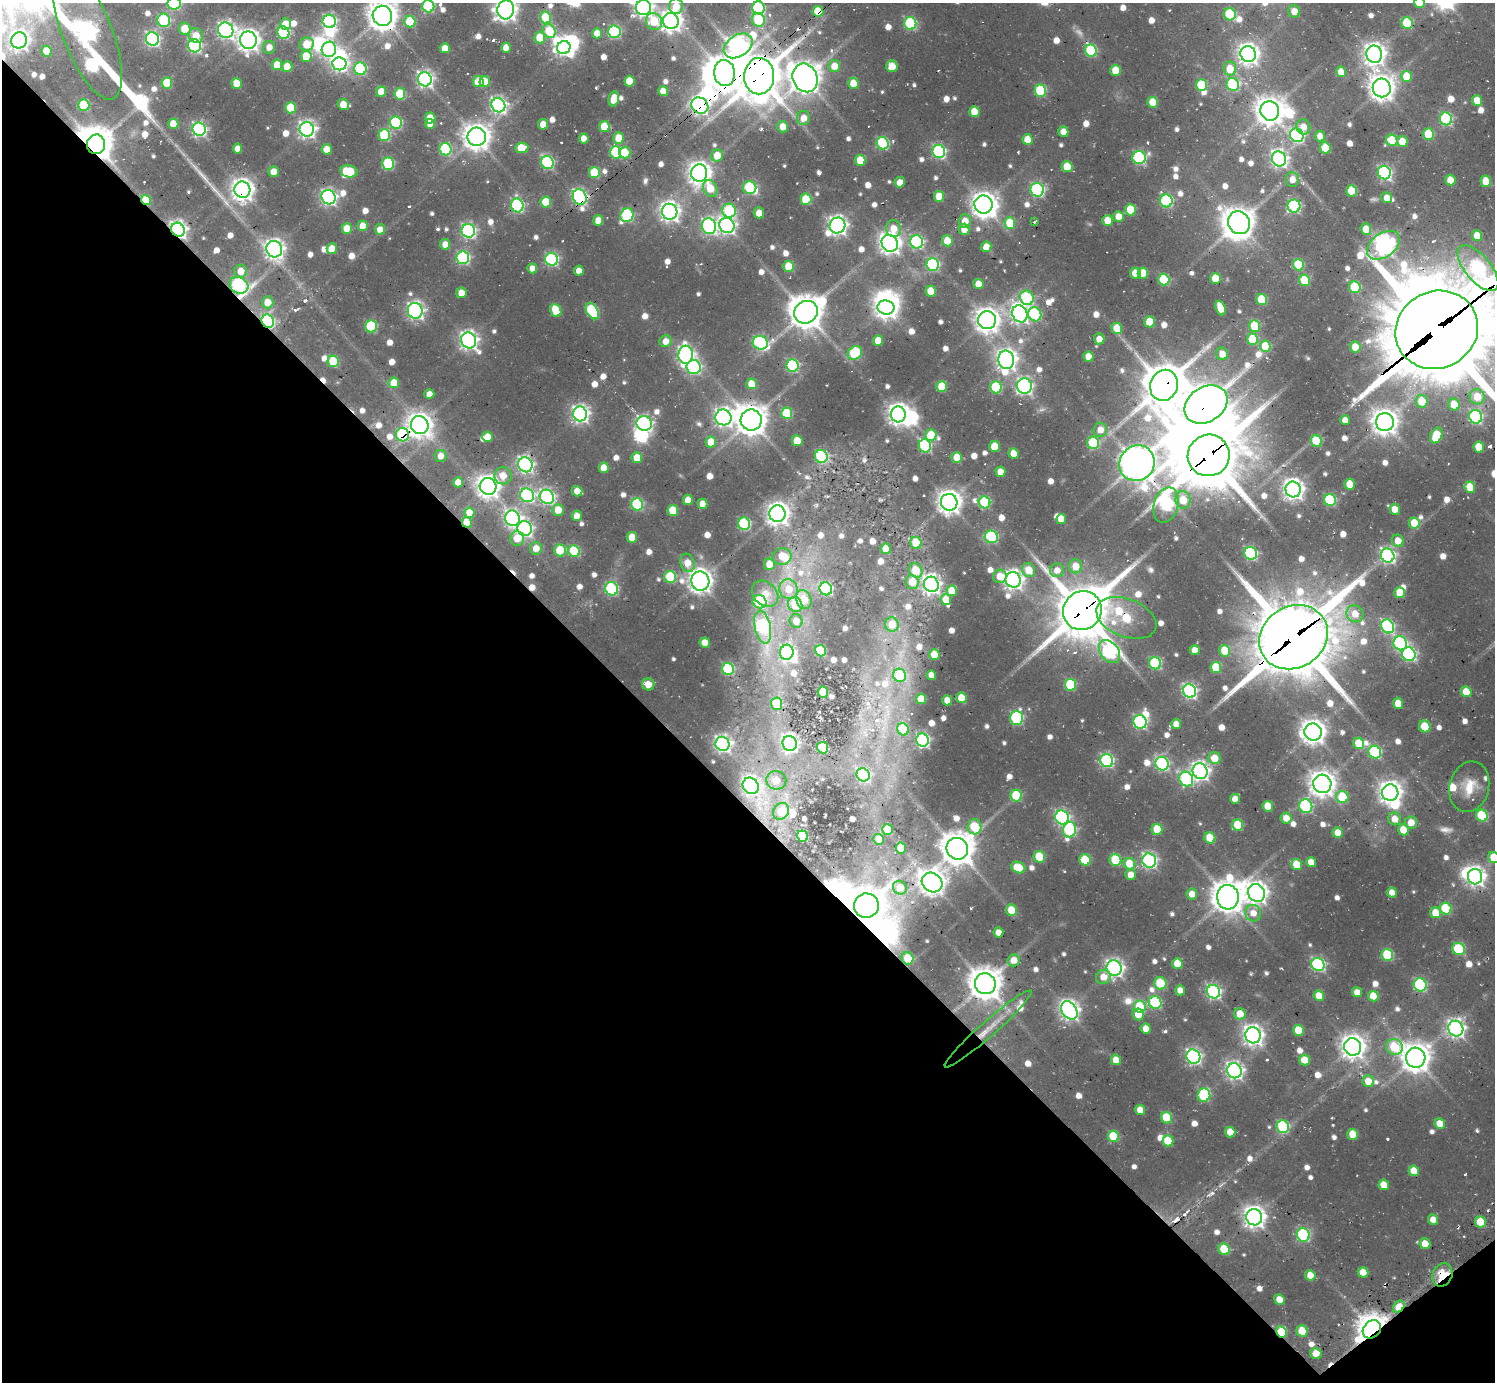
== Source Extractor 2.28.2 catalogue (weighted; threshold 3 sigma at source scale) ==
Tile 14 of 4 x 4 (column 2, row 4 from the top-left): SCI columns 1668-3160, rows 426-1805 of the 6147 x 6133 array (HDU 1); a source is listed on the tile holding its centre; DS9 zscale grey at full resolution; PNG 1497 x 1384 px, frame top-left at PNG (2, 3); each listed source drawn as its Kron ellipse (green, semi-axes under 4 px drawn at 4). Shown black and unused: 43% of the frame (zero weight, under 2 of 3 exposures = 7% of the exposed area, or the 3 px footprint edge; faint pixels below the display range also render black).
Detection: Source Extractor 2.28.2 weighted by HDU 2 'WHT'; one run over the whole footprint, this tile lists its part. Background 0.0994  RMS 0.011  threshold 0.0476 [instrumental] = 3 sigma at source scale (4.5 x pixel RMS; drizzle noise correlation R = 1.50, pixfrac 1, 0.05/0.05 arcsec/px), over >= 5 px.
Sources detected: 851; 7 too faint to see at this stretch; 32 inside a brighter object's white glare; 9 cosmic-ray / hot-pixel residue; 1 long thin detection or spike segment (spike, bleed or trail) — neither listed nor drawn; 9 inside a brighter listed object's ellipse — not listed separately; of the other 793, all 500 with FLUX_AUTO >= 10.8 (the completeness limit of this list) listed and drawn (293 fainter detections not listed), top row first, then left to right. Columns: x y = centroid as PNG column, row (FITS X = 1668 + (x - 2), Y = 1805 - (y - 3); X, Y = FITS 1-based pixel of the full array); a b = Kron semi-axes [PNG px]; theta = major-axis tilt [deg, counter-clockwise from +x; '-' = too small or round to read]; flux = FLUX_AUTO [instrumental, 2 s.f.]
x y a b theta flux
174 3 6 6 - 130
1419 3 5 5 - 27
428 6 6 6 - 100
676 6 8 7 - 17
643 8 7 7 - 490
759 8 6 6 - 130
506 10 9 8 - 800
818 11 5 5 - 38
1294 11 6 6 - 12
1230 14 6 6 - 77
382 16 10 9 - 1400
545 17 6 5 - 46
164 20 7 6 - 79
758 20 7 6 - 51
329 21 6 6 - 210
410 21 6 5 - 52
654 21 8 8 - 31
671 21 8 7 - 760
910 23 6 6 - 120
1407 23 6 5 - 58
286 24 6 5 - 21
185 29 6 6 - 25
226 30 8 7 - 340
87 31 73 25 -69 910
549 31 7 6 - 47
614 32 6 6 - 130
283 33 6 6 - 120
597 33 5 5 - 15
196 36 7 7 - 17
540 38 6 5 - 28
152 39 7 6 - 250
19 40 8 7 - 560
248 40 9 8 - 850
307 44 7 6 - 28
194 46 7 6 - 200
738 46 16 10 33 480
269 47 6 6 - 11
445 48 5 5 - 16
506 48 5 5 - 16
564 48 7 6 - 300
329 49 7 7 - 230
46 51 5 5 - 26
1091 51 6 6 - 98
1248 54 8 7 - 690
1374 54 9 8 - 840
306 56 5 5 - 29
339 64 7 6 - 320
277 65 5 5 - 23
834 66 6 6 - 17
892 66 6 5 - 22
287 67 5 5 - 20
360 69 6 6 - 130
1230 69 7 6 - 20
1115 70 5 5 - 25
1341 72 5 5 - 18
725 73 13 10 -86 2000
759 76 18 15 88 3500
1407 76 5 5 - 33
805 78 15 12 -67 1700
425 79 7 7 - 360
629 81 5 5 - 30
478 82 5 5 - 30
485 82 5 5 - 25
167 83 5 5 - 47
236 83 5 5 - 20
853 83 5 5 - 18
1233 84 6 6 - 100
1201 85 6 5 - 51
1382 88 9 9 - 1200
663 91 5 5 - 13
1040 91 6 6 - 84
381 92 5 5 - 22
400 94 5 5 - 52
614 99 8 5 77 20
1477 100 5 5 - 19
1153 102 5 5 - 28
343 104 6 5 - 19
84 105 6 5 - 65
498 105 7 6 - 340
700 106 9 7 -37 400
291 108 5 5 - 40
1270 111 9 9 - 1400
974 112 5 5 - 23
430 118 5 5 - 22
803 118 7 6 - 14
1446 119 6 6 - 140
396 123 6 6 - 120
173 124 5 5 - 25
430 124 5 5 - 14
543 124 5 5 - 16
604 126 5 5 - 31
783 127 6 5 - 15
1303 127 7 7 - 14
199 129 7 6 - 260
307 129 7 7 - 430
1063 132 5 5 - 12
1428 134 6 5 - 47
384 135 6 5 - 93
1297 135 7 6 - 210
1320 136 5 5 - 11
477 137 9 9 - 1200
584 138 5 4 - 13
618 138 6 5 - 21
1027 139 5 5 - 23
1392 140 6 5 - 50
1402 141 5 5 - 20
883 143 6 6 - 120
96 144 10 9 - 1600
522 148 7 5 5 36
1325 148 6 5 - 35
237 149 5 4 - 12
327 149 5 5 - 19
446 149 6 6 - 98
939 151 7 6 - 180
615 152 6 5 - 87
625 153 6 5 - 36
717 155 6 5 - 23
1139 158 6 6 - 150
1279 159 7 7 - 410
860 160 5 5 - 31
547 162 7 6 - 150
388 164 6 6 - 94
1067 167 5 5 - 27
349 171 9 6 -12 46
274 172 5 5 - 13
594 173 5 5 - 52
699 173 8 8 - 910
1384 173 7 6 - 200
1292 179 7 6 - 11
1450 180 5 5 - 17
1486 181 5 5 - 27
900 182 5 5 - 15
710 188 9 6 -62 24
750 188 6 6 - 87
242 190 8 8 - 870
1037 190 7 6 - 190
1352 191 5 5 - 49
939 196 5 5 - 23
329 197 7 6 - 320
580 197 8 6 -65 290
1387 198 5 5 - 11
806 199 6 5 - 57
146 200 5 4 - 32
1166 201 6 6 - 130
546 202 5 5 - 40
517 205 7 6 - 160
983 205 9 9 - 1100
1294 206 6 6 - 140
1130 210 6 5 - 45
729 211 7 7 - 83
670 212 8 7 - 600
759 213 5 5 - 13
627 215 7 6 - 130
1118 216 5 5 - 15
598 220 5 5 - 14
1107 220 5 5 - 20
965 221 7 6 - 14
1034 222 3 3 - 29
1010 223 5 5 - 35
1239 223 12 10 -57 1500
727 225 8 7 - 390
837 225 8 7 - 570
363 226 5 5 - 17
709 226 8 7 - 290
347 228 5 5 - 23
380 229 5 5 - 13
893 229 8 7 - 16
964 229 6 5 - 12
1366 229 5 5 - 17
178 230 7 6 - 470
468 231 7 6 - 250
1477 236 5 5 - 17
947 241 5 5 - 23
917 242 6 6 - 160
890 243 9 7 -53 730
445 244 5 5 - 12
1384 245 18 12 35 660
986 247 5 5 - 16
274 249 8 7 - 600
332 249 5 5 - 20
463 258 6 6 - 170
552 259 6 6 - 180
933 265 6 6 - 130
1298 265 6 5 - 52
789 266 5 5 - 37
532 268 5 5 - 12
1478 268 28 12 -50 230
241 271 6 6 - 14
579 271 5 4 - 12
1135 273 5 5 - 18
1143 273 5 5 - 26
1215 278 5 5 - 31
1164 280 6 5 - 70
1304 280 6 5 - 47
978 284 5 5 - 16
239 285 10 8 -27 160
1355 287 6 5 - 68
931 291 5 5 - 22
461 293 5 5 - 17
1027 298 7 6 - 92
1262 299 6 5 - 52
267 302 6 6 - 18
886 308 8 7 - 800
1221 308 8 5 -69 26
556 310 6 5 - 39
415 311 8 7 - 350
592 311 9 5 -59 93
806 312 12 11 - 2200
1020 314 9 7 -66 500
1035 314 7 6 - 92
987 320 9 9 - 1000
268 321 7 6 - 140
1150 322 5 5 - 32
371 326 6 5 - 92
1255 326 6 5 - 56
1117 328 6 5 - 25
1437 330 42 38 27 17000
1099 339 5 5 - 12
1253 339 6 5 - 47
469 340 8 7 - 490
666 341 6 6 - 13
878 341 5 5 - 20
760 343 7 6 - 180
1265 346 5 5 - 34
1355 347 5 5 - 19
855 353 8 6 38 78
1222 354 6 6 - 15
686 355 9 7 89 370
1088 357 5 5 - 17
1006 360 9 8 - 660
333 361 6 5 - 46
793 366 6 6 - 130
694 367 7 7 - 190
394 383 5 5 - 24
751 384 5 5 - 24
1164 385 16 13 68 3500
1024 386 8 7 - 300
942 387 5 5 - 35
996 387 6 5 - 76
429 394 5 5 - 13
1477 397 8 7 - 22
1422 401 6 6 - 29
1454 404 6 5 - 25
1206 405 23 17 32 3500
787 413 6 5 - 64
580 414 7 7 - 410
898 414 8 7 - 760
723 417 8 8 - 480
1476 417 7 6 - 160
751 420 10 10 - 1700
1345 420 5 5 - 12
1385 422 9 9 - 1200
644 424 8 7 - 300
420 425 9 8 - 1000
1100 430 7 7 - 14
402 435 6 6 - 120
931 435 6 5 - 32
1436 435 8 5 67 40
488 437 5 5 - 15
797 441 5 5 - 25
1316 441 6 5 - 49
711 442 5 5 - 19
1093 443 6 6 - 68
925 446 6 6 - 130
994 446 5 5 - 26
1479 447 5 5 - 29
1013 453 5 5 - 17
1209 455 21 20 - 6600
441 456 6 6 - 11
821 456 6 6 - 120
957 457 5 5 - 19
637 458 5 5 - 20
1137 463 18 17 - 2200
525 465 7 7 - 330
604 468 5 5 - 18
1000 472 5 5 - 15
503 476 8 8 - 15
458 482 5 5 - 14
1350 484 5 5 - 23
488 486 8 8 - 880
1470 487 5 5 - 30
1293 489 8 7 - 720
577 491 5 5 - 13
527 495 7 6 - 220
547 497 7 7 - 250
688 500 5 5 - 15
1183 500 9 7 -80 28
1330 500 6 5 - 110
949 502 8 8 - 970
985 502 6 5 - 85
637 504 6 6 - 110
703 504 5 5 - 15
1166 505 18 12 74 150
1395 509 5 5 - 14
558 510 6 5 - 19
673 511 5 5 - 37
469 513 5 5 - 21
777 514 8 8 - 770
577 516 5 5 - 16
513 518 8 7 - 330
1061 519 5 5 - 14
467 522 5 5 - 21
1414 523 5 5 - 24
744 524 6 6 - 130
525 528 7 7 - 290
632 537 5 5 - 25
991 537 6 6 - 110
517 538 7 7 - 22
1398 541 6 6 - 14
916 543 6 5 - 35
536 548 6 6 - 13
886 549 5 5 - 17
560 550 6 5 - 48
574 551 6 5 - 78
1251 553 6 6 - 160
782 556 9 8 - 24
1388 556 7 6 - 310
687 563 9 7 -72 16
769 564 6 5 - 16
1076 566 7 6 - 19
916 570 7 6 - 26
1029 570 7 6 - 22
1057 570 7 7 - 12
1000 576 7 6 - 19
670 577 6 6 - 74
1013 580 8 7 - 560
700 581 9 9 - 980
912 582 7 6 - 19
931 584 8 7 - 500
612 589 7 6 - 140
789 589 10 9 - 20
826 589 6 6 - 130
952 591 5 5 - 27
1400 593 5 5 - 24
765 594 15 11 -43 18
946 599 5 5 - 18
804 600 10 7 -66 27
760 602 7 6 - 84
795 605 8 7 - 34
1082 611 20 19 - 5100
1355 614 9 8 - 15
1126 618 31 19 -21 89
796 621 7 6 - 15
892 624 7 6 - 19
1388 626 7 6 - 150
763 627 17 8 -78 120
1293 637 35 31 32 9100
705 643 5 5 - 16
1400 643 7 6 - 160
1195 650 5 5 - 11
821 651 6 5 - 83
1225 651 6 5 - 29
787 652 7 7 - 230
1109 652 13 9 -51 230
934 654 5 5 - 28
1409 654 7 6 - 220
1155 663 6 6 - 110
1216 667 6 5 - 43
728 669 6 6 - 120
900 675 7 6 - 46
931 675 5 4 - 12
648 684 6 6 - 16
1070 685 6 5 - 69
1190 691 7 6 - 250
823 692 5 5 - 26
1466 692 5 5 - 26
961 698 5 5 - 27
921 699 5 5 - 20
947 700 5 5 - 15
1398 703 5 5 - 16
777 704 6 5 - 40
1016 718 7 6 - 140
1140 722 7 6 - 170
1176 724 5 5 - 15
1425 726 6 5 - 30
903 729 6 5 - 40
1313 732 9 8 - 1000
922 740 6 6 - 240
790 743 8 7 - 380
1359 743 6 5 - 26
722 744 7 7 - 410
823 748 6 5 - 62
1375 752 6 6 - 120
1215 758 6 6 - 19
1107 761 7 6 - 180
1162 764 7 6 - 190
1200 771 8 7 - 500
863 775 7 6 - 200
1186 779 7 6 - 140
776 780 10 9 - 14
1322 784 9 9 - 1200
751 786 8 7 - 410
1469 787 25 19 76 30
1390 793 8 8 - 870
1016 796 6 5 - 63
1342 797 6 6 - 55
1235 799 5 5 - 11
1268 806 5 5 - 26
1306 806 7 6 - 140
781 811 9 7 52 21
1482 816 6 5 - 69
1062 817 7 6 - 230
1286 818 5 5 - 12
1395 819 6 6 - 14
1411 822 6 6 - 15
1238 825 5 5 - 42
974 827 7 7 - 49
887 829 6 5 - 23
1157 829 5 5 - 32
1069 830 8 6 79 130
1404 830 5 5 - 27
1338 833 5 5 - 16
803 836 6 5 - 59
1210 838 6 5 - 38
879 839 5 5 - 14
901 848 5 5 - 25
957 849 11 10 - 2000
1039 857 6 5 - 36
1494 857 6 5 - 33
1085 860 5 5 - 49
1115 860 6 5 - 56
1149 861 7 6 - 270
1311 862 5 5 - 17
1129 864 6 5 - 28
1296 865 5 5 - 27
1018 868 7 5 -24 29
1131 875 5 5 - 13
1475 877 8 7 - 550
932 882 11 9 -36 1100
900 888 7 6 - 17
1392 892 5 5 - 12
1256 893 9 8 - 790
1192 894 5 5 - 13
1228 897 12 11 - 1800
866 906 12 12 - 2100
1446 909 6 5 - 66
1011 910 6 5 - 28
1253 913 8 7 - 12
1435 913 5 5 - 21
998 932 5 5 - 12
1459 949 6 6 - 69
1387 955 6 5 - 73
908 958 6 6 - 27
1014 960 6 6 - 13
1177 963 5 5 - 22
1318 965 7 6 - 200
1114 968 8 7 - 430
1103 977 7 7 - 14
1160 983 6 6 - 55
985 984 11 10 - 2000
1420 985 7 6 - 130
1180 990 5 5 - 12
1213 992 7 6 - 240
1357 992 5 4 - 11
1319 996 5 5 - 19
1373 996 5 5 - 24
1155 1002 6 6 - 100
1140 1007 6 6 - 54
1069 1010 10 7 -54 580
1138 1014 6 5 - 18
1240 1014 6 5 - 19
1146 1028 5 5 - 14
988 1029 57 8 41 27
1456 1029 8 7 - 450
1298 1030 5 5 - 30
1253 1035 8 7 - 660
1353 1047 9 8 - 1000
1394 1047 8 8 - 59
1193 1057 7 6 - 300
1416 1058 10 9 - 1500
1116 1060 5 5 - 15
1305 1060 5 5 - 20
1234 1071 7 7 - 440
1368 1081 6 5 - 20
1204 1095 7 6 - 100
1140 1110 5 5 - 15
1167 1118 6 5 - 50
1440 1124 5 5 - 18
1283 1127 7 6 - 98
1230 1132 5 5 - 19
1353 1134 5 5 - 26
1113 1136 6 5 - 50
1168 1141 5 5 - 30
1414 1171 5 5 - 19
1384 1185 5 5 - 21
1254 1217 8 8 - 800
1433 1219 5 5 - 12
1480 1222 5 5 - 35
1303 1235 7 6 - 120
1425 1244 5 5 - 16
1224 1249 6 5 - 39
1363 1272 5 5 - 17
1310 1275 5 5 - 16
1442 1275 12 9 64 41
1279 1299 5 5 - 16
1399 1307 7 5 50 26
1372 1329 10 8 46 1700
1302 1331 6 5 - 31
1281 1332 6 5 - 39
1316 1353 6 5 - 16
Overlapping masked pixels (flux is a lower limit): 35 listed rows (the first 20) at x y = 818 11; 382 16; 725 73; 759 76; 805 78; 700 106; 96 144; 242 190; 580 197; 146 200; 517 205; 178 230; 1478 268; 239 285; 268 321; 1437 330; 1164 385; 1206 405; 420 425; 402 435
Isophote crosses this tile's border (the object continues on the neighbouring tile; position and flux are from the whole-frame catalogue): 11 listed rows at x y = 174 3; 1419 3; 428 6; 676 6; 643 8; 759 8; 506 10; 382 16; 1478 268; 1437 330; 1494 857